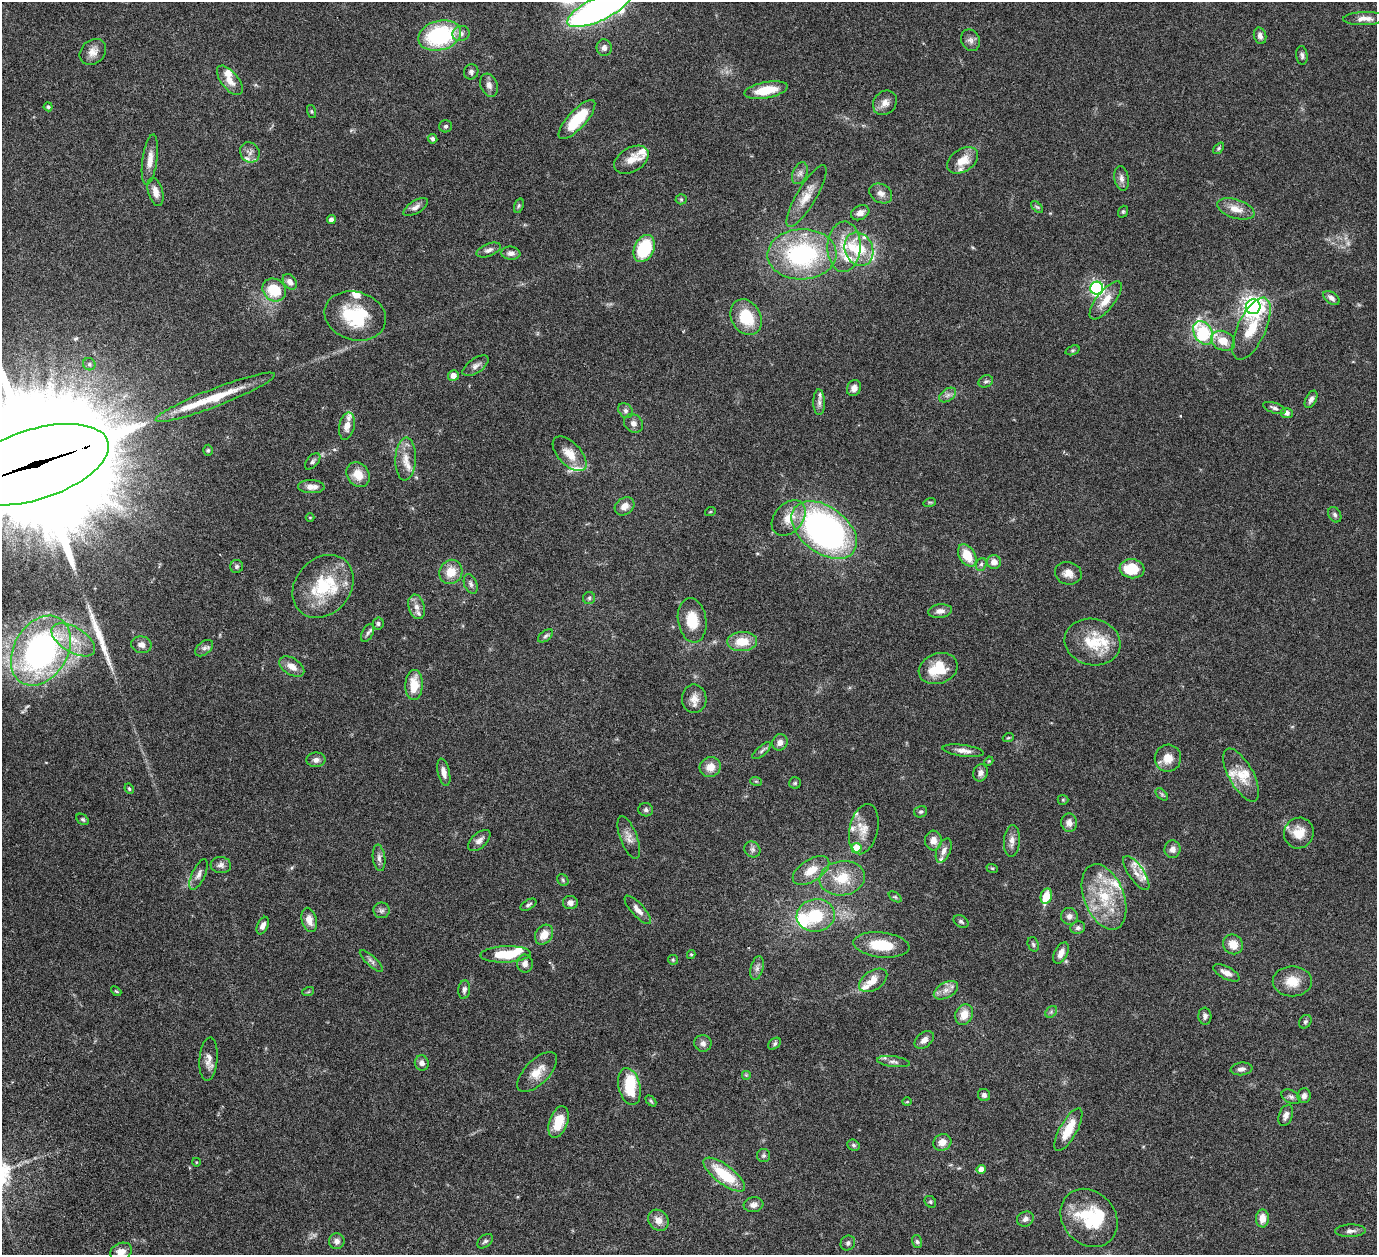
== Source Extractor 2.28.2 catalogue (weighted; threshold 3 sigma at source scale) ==
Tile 7 of 4 x 4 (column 3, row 2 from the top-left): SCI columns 2815-4189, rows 2824-4076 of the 5680 x 5541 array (HDU 1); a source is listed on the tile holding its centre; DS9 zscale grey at full resolution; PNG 1379 x 1257 px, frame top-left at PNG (2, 2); each listed source drawn as its Kron ellipse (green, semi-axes under 4 px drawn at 4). Shown black and unused: <1% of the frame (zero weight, under 3 of 6 exposures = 5% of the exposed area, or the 3 px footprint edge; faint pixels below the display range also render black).
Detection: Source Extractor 2.28.2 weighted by HDU 2 'WHT'; one run over the whole footprint, this tile lists its part. Background 0.0534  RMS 0.0027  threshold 0.0112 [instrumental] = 3 sigma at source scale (4.09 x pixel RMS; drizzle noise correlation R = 1.36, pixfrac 0.8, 0.05/0.05 arcsec/px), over >= 5 px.
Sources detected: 254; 2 too faint to see at this stretch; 1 inside a brighter object's white glare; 1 long thin detection or spike segment (spike, bleed or trail) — neither listed nor drawn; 32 inside a brighter listed object's ellipse — not listed separately; the other 218 listed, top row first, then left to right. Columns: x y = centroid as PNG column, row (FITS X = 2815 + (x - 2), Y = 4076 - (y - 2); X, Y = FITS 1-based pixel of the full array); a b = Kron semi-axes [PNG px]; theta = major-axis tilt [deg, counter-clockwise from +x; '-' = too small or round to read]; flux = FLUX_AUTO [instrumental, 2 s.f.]
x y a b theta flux
599 9 35 12 25 120
1364 19 21 6 2 1.8
461 34 9 7 16 1.2
440 36 22 14 14 24
1260 36 8 6 -74 0.98
970 40 11 9 -67 1.2
604 48 8 7 - 1.1
93 52 14 11 44 2.1
1302 55 9 5 -83 0.71
471 72 7 7 - 0.81
230 80 17 8 -51 2.6
489 85 12 8 -69 1.2
766 90 22 8 10 6.2
885 103 13 11 48 1.9
48 107 4 4 - 0.4
311 111 7 3 -71 0.29
577 120 25 9 48 10
446 126 6 6 - 0.52
433 139 5 4 - 0.6
1219 148 7 4 50 0.38
250 152 10 9 - 1.3
150 160 25 7 82 2.5
631 160 19 12 31 3.1
963 160 17 11 34 3.9
800 173 11 7 68 1.1
1121 178 12 7 -80 1.1
155 192 14 7 -74 1.8
881 193 12 9 -29 1.5
806 196 35 10 59 4
681 199 5 5 - 0.35
519 206 7 4 71 0.39
416 207 14 6 31 1.2
1037 207 7 4 -44 0.43
1236 209 19 9 -18 3
1123 212 6 4 69 0.37
860 213 10 7 28 1.7
331 219 4 4 - 0.97
844 247 25 16 88 6.8
644 248 14 9 65 13
859 249 17 14 -67 8.7
489 250 13 6 21 1.1
511 253 9 6 -6 1.1
802 254 34 25 2 32
290 282 8 6 -51 1.3
1097 288 6 6 - 55
274 290 12 10 -39 8
1331 298 9 5 -34 0.98
1106 300 23 9 52 3.4
1253 307 7 7 - 180
355 316 31 24 -16 14
746 317 19 14 -62 9.3
1252 329 33 14 65 7.5
1203 333 12 9 -58 20
1223 341 12 9 -24 3.7
1072 350 7 4 19 0.43
89 364 6 6 - 0.51
476 366 15 7 34 1.2
453 376 5 5 - 1.7
986 381 7 6 - 0.62
854 388 8 7 - 1.4
948 395 9 6 36 0.92
215 397 64 9 21 9.6
1311 399 9 5 62 0.9
819 402 13 6 -89 1.1
1274 408 12 5 -18 0.77
626 411 8 6 -46 0.71
1287 413 6 5 - 0.98
633 423 10 8 -38 1.2
347 426 14 7 78 1.7
208 450 5 4 - 0.37
570 454 21 11 -46 3.9
406 459 21 10 88 3.1
313 461 10 5 49 0.67
34 465 77 35 18 16000
358 475 13 10 -55 3.6
311 487 13 6 -2 1.9
930 502 6 4 17 0.31
625 506 10 8 37 2
710 512 5 3 - 0.23
1335 515 8 6 -59 0.62
310 517 4 3 - 0.18
789 518 20 14 49 4.3
824 530 37 23 -37 82
967 555 12 8 -58 5.3
994 562 7 7 - 1.9
981 564 6 5 - 0.51
237 566 6 6 - 0.58
1132 569 12 9 -7 7.4
451 572 12 11 - 3.9
1068 573 13 11 -14 2
471 584 10 6 -68 0.81
323 586 34 27 49 14
589 598 6 6 - 0.48
417 607 12 8 -74 1.6
940 611 12 7 6 1.3
692 620 22 14 -81 5.7
378 623 6 5 - 0.5
368 633 10 5 61 0.66
546 636 9 5 38 0.57
73 640 24 12 -31 5.8
742 642 15 9 2 4.9
1092 642 28 23 -13 8.7
141 645 10 8 -11 1.5
204 648 10 6 39 0.83
41 651 37 27 59 75
292 667 14 8 -32 2.1
938 669 20 15 19 7.6
414 685 15 9 88 5.2
694 699 14 12 -88 2.3
1008 738 5 3 - 0.25
780 742 8 7 - 1.3
762 751 11 5 40 0.71
963 751 21 5 -7 1.8
1168 758 13 13 - 3.2
316 760 9 7 2 1.1
989 761 4 3 - 0.23
710 767 11 10 - 2.6
444 772 14 6 -77 1.5
981 773 9 7 67 1.2
1241 775 29 12 -61 5
756 781 6 3 -18 0.3
795 783 6 6 - 0.41
129 789 5 3 - 0.33
1162 794 7 4 -45 0.41
1063 800 5 5 - 0.31
646 810 7 6 - 0.66
921 812 7 5 15 0.47
83 819 7 5 -38 0.43
1069 823 9 8 - 1.4
864 829 25 14 77 3.8
1299 833 15 14 - 4.3
629 837 22 8 -69 1.9
479 841 13 7 42 1.4
933 841 10 8 -86 2
1012 841 16 8 85 1.7
856 848 5 5 - 6.5
752 849 8 7 - 0.78
1173 849 9 8 - 1.3
944 851 13 6 67 1.4
379 858 13 6 -83 1.1
221 865 10 8 -4 1.1
992 868 6 3 -18 0.3
811 870 20 11 33 3.9
1136 873 20 7 -56 2.2
199 874 16 6 65 1.3
842 878 23 17 8 7
563 880 6 5 - 0.41
1046 896 8 5 76 4.8
895 897 7 4 -36 0.35
1104 897 34 20 -68 12
570 903 7 6 - 1.2
528 905 9 5 29 0.57
382 910 8 8 - 0.77
638 910 18 6 -48 1.6
816 915 19 16 8 9.8
1069 916 8 8 - 1.2
309 920 12 7 -75 2.1
961 921 8 5 -31 0.53
263 926 9 5 64 1.1
1078 928 7 6 - 0.76
544 935 11 8 54 3.1
1033 944 7 5 -72 0.48
1233 944 10 9 - 3
881 945 28 12 -6 7.7
1061 953 11 6 63 1.9
506 954 25 8 2 8.5
691 954 4 4 - 0.31
673 960 5 5 - 0.31
371 961 15 5 -43 0.89
525 964 9 8 - 1.2
757 968 12 6 76 1.1
1226 973 14 6 -28 1.6
873 980 16 9 33 2.8
1292 981 19 15 -1 4.5
464 990 9 6 84 0.84
946 990 13 7 29 1.7
116 991 6 3 -43 0.28
308 992 6 3 19 0.27
1051 1012 6 5 - 0.55
964 1015 10 8 66 3.2
1205 1016 8 6 -84 0.8
1305 1022 7 5 57 0.48
924 1040 11 7 39 1.4
703 1043 8 8 - 1.1
775 1044 7 5 41 0.5
209 1059 22 9 85 2.1
893 1062 16 5 -7 1.1
422 1063 7 7 - 0.91
1241 1069 11 6 6 1.1
537 1072 25 12 45 3.7
746 1075 5 5 - 0.32
629 1087 19 11 -76 7.6
984 1095 6 6 - 0.73
1304 1096 7 6 - 0.98
1291 1097 10 6 -27 0.8
651 1101 6 4 -46 0.36
907 1102 5 3 - 0.23
1286 1116 11 6 70 1.3
559 1122 16 9 71 5.2
1068 1130 24 8 61 5.6
942 1142 9 8 - 1.9
853 1145 6 5 - 0.5
763 1155 6 6 - 0.59
196 1162 4 3 - 0.18
981 1169 4 4 - 1.5
724 1175 25 9 -37 10
930 1202 6 5 - 0.41
753 1205 10 7 7 1.3
1089 1218 31 26 -48 14
1262 1218 9 6 89 2.3
1025 1219 9 7 25 1.1
658 1220 11 9 -51 2.3
1350 1231 15 6 2 1.2
337 1241 8 8 - 1.2
485 1241 9 6 39 0.6
917 1242 7 5 -74 0.46
848 1243 8 7 - 0.68
121 1252 11 8 27 2.3
Overlapping masked pixels (flux is a lower limit): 1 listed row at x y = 34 465
Isophote crosses this tile's border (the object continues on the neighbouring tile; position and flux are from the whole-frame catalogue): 3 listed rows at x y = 599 9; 34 465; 121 1252